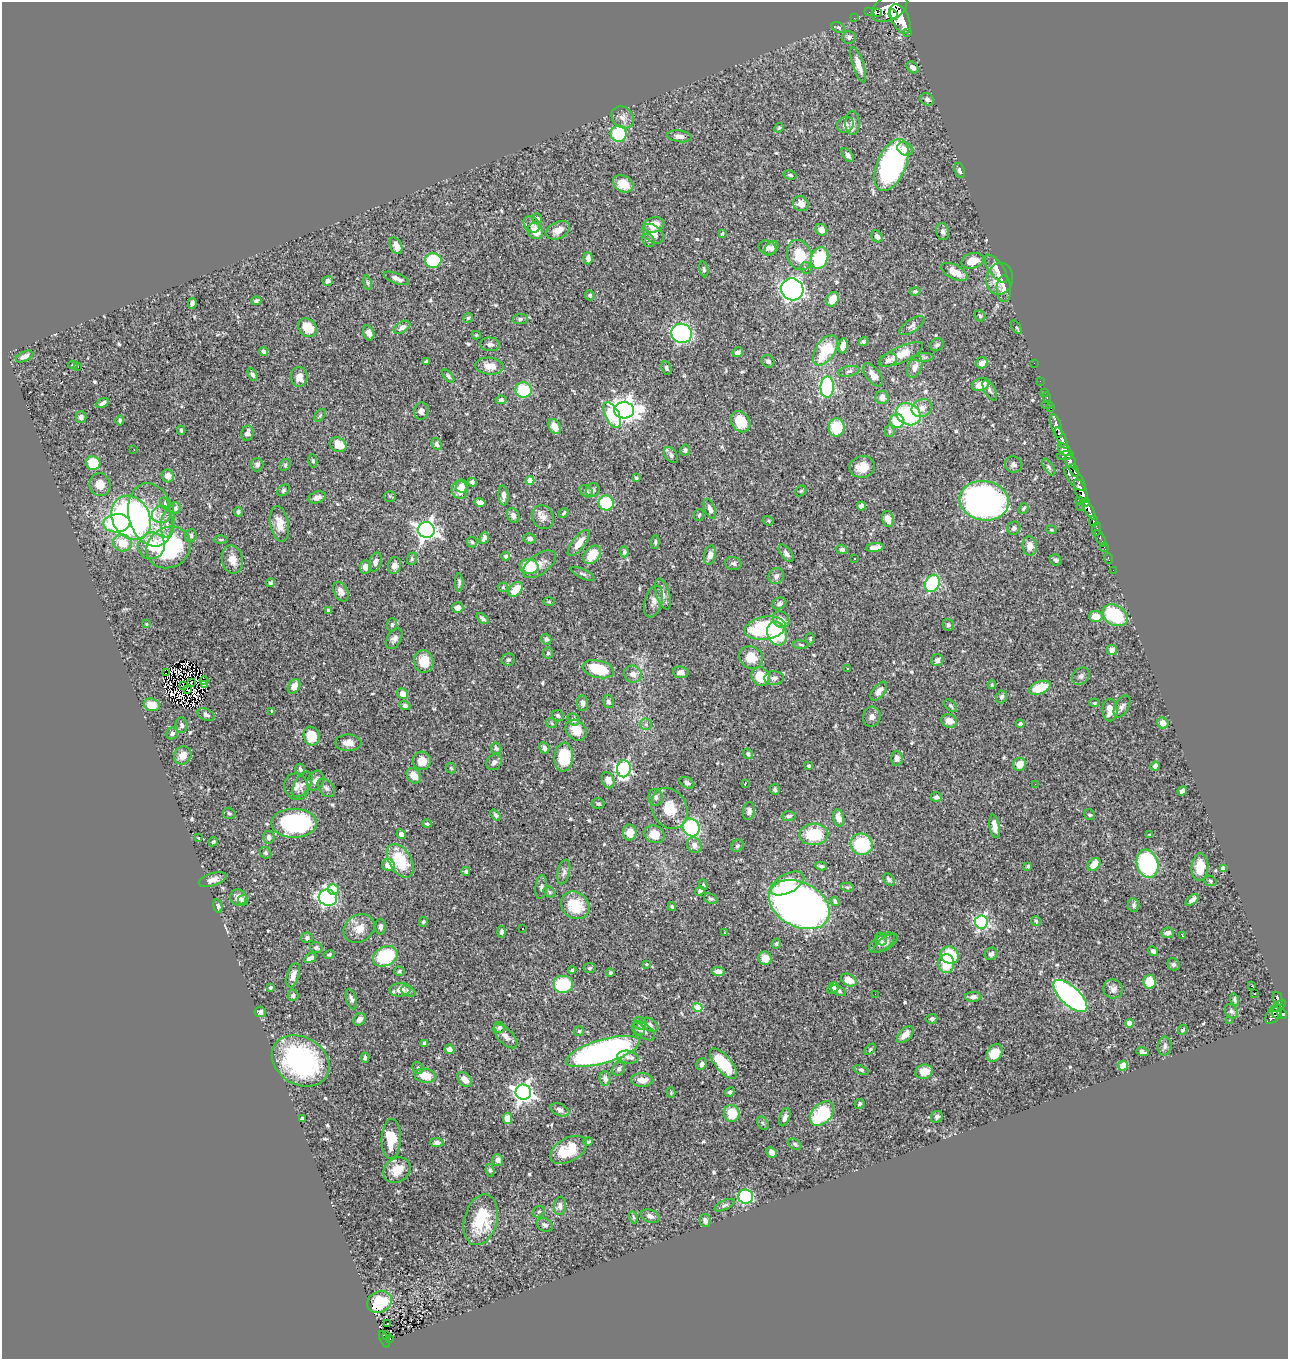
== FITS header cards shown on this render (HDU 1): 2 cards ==
NAXIS1  =                 1286
NAXIS2  =                 1357

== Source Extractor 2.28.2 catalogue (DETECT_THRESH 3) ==
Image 1286 x 1357 px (HDU 1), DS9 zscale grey, 1 PNG px = 1 image px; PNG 1290 x 1361 px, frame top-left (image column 1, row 1357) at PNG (2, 2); each listed source drawn as its Kron ellipse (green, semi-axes under 4 px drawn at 4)
Background 0.875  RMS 0.02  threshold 0.0586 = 3 sigma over >= 5 px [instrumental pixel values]
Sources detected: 590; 3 with non-positive FLUX_AUTO (blend fragments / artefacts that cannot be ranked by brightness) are neither listed nor drawn; of the other 587, the 500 brightest by FLUX_AUTO listed and drawn (87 fainter detections omitted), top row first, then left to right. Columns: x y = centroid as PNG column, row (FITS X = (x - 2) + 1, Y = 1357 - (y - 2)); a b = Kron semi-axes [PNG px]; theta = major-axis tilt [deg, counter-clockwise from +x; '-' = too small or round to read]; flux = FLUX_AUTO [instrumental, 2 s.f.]
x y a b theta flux
889 8 19 12 30 4000
869 12 2 2 - 9.2
877 13 3 2 - 260
893 15 5 3 - 600
854 18 2 2 - 7.7
900 19 16 8 -64 2900
838 27 7 5 -28 2.5
908 32 3 3 - 68
849 37 7 6 - 3.5
858 65 18 5 -72 14
913 67 7 5 -41 5.5
927 99 7 6 - 3.6
623 117 12 10 -43 8.4
853 123 12 7 -90 6.7
845 125 8 7 - 6.7
779 128 5 4 - 1.7
619 134 8 8 - 74
679 136 12 6 -8 6.7
905 149 8 6 -27 7.2
848 155 8 4 -52 4.7
891 165 27 14 67 300
960 170 8 5 -72 4.2
790 175 6 4 -15 2.3
623 184 10 8 -28 18
801 204 8 7 - 10
537 218 5 5 - 3.2
532 224 9 7 -45 5.2
654 225 10 7 16 17
558 230 12 8 27 13
821 230 6 5 - 9.7
535 231 8 7 - 24
943 231 9 6 -76 3.9
653 234 12 8 -38 9.8
722 234 3 3 - 2.6
877 236 6 5 - 4.7
649 240 7 6 - 3.8
396 246 9 5 -65 11
767 248 9 7 -21 7.8
771 248 8 6 48 4.5
799 255 15 12 -68 38
588 258 6 4 -85 7.3
820 258 11 8 68 86
433 260 8 7 - 61
973 261 11 7 15 18
806 268 6 5 - 2.4
704 269 8 4 -80 2.3
996 269 16 7 -55 12
954 272 15 7 -27 18
397 278 13 5 -22 6.5
1000 279 16 13 78 19
328 281 5 5 - 3.7
367 283 7 3 -81 1.8
792 289 11 10 - 520
1004 289 13 7 -89 8.9
915 291 5 4 - 2.2
590 295 5 4 - 3.3
833 299 7 6 - 20
256 301 5 4 - 2.6
192 303 5 4 - 4.6
980 316 6 5 - 2.6
468 318 5 4 - 1.9
520 319 7 5 10 2.7
912 326 14 6 34 5.4
402 327 9 5 32 6.1
1016 327 8 4 -56 1.8
308 328 10 8 -44 29
369 333 8 5 -69 6.8
682 333 10 9 - 240
476 335 4 3 - 1.6
864 341 5 4 - 2.4
490 344 10 7 -4 4.8
937 345 7 6 - 3.7
843 346 7 4 83 11
825 350 17 9 55 55
264 351 4 4 - 3.8
738 352 5 4 - 5
901 354 24 8 24 21
25 356 9 5 24 5.7
923 357 10 4 3 2.6
888 360 9 6 19 4.7
768 361 6 6 - 4.8
426 362 4 3 - 2.6
982 363 6 5 - 9.1
1034 363 2 2 - 9.6
73 365 4 4 - 1.6
489 366 14 8 -5 16
78 367 2 2 - 19
915 367 11 7 70 9
666 368 7 4 -67 3.2
849 371 11 5 12 3.5
253 375 7 4 -63 3.3
873 375 13 7 -52 8.8
448 376 8 4 -49 2.8
299 377 10 8 89 12
1040 381 2 2 - 9.5
981 385 9 6 21 20
827 387 10 6 89 140
523 390 8 7 - 56
990 390 11 5 -60 3.7
1044 392 3 3 - 18
1047 397 5 3 - 22
882 398 6 6 - 7.9
501 400 5 4 - 4.1
102 403 7 3 31 3.9
1047 404 6 2 0 28
922 408 11 8 27 8.6
1050 408 3 2 - 25
624 410 10 8 -2 1100
421 411 8 7 - 5.3
908 414 13 10 -30 98
320 415 7 4 54 2
612 415 14 7 -64 75
81 417 5 5 - 4
120 420 5 4 - 2.4
897 421 7 7 - 41
741 422 11 9 -57 34
1056 426 12 5 -72 1200
555 427 8 5 -61 13
837 427 9 8 - 45
181 430 5 3 - 1.6
890 431 5 5 - 2.5
248 433 7 6 - 6.4
1061 438 11 4 -66 1000
437 444 6 5 - 3.7
338 445 8 7 - 21
134 449 3 2 - 2.6
685 450 5 5 - 2.8
1065 450 7 5 -40 220
671 455 9 6 -55 4
1065 456 8 3 7 320
313 461 6 4 -80 2.2
1070 461 7 5 -59 560
93 463 7 7 - 39
1014 464 9 8 - 4.3
257 465 6 6 - 4.3
285 465 6 4 62 2.2
862 467 13 11 14 18
1049 467 10 4 -57 3
1074 470 6 3 -68 270
168 476 6 6 - 11
636 478 4 4 - 2
1075 478 15 6 -51 980
530 481 4 4 - 26
472 482 4 3 - 2.8
100 485 11 10 - 14
462 486 6 5 - 7.6
283 490 7 5 40 2.3
460 490 9 8 - 17
593 490 7 6 - 4.4
586 491 7 5 -33 2.7
801 491 6 5 - 1.8
1081 491 13 5 -68 1800
503 495 10 5 -86 6.4
390 496 6 5 - 1.7
317 497 9 5 18 6.1
1079 500 3 2 - 96
984 501 25 19 -9 480
480 502 5 4 - 6.9
1086 502 4 4 - 400
165 503 6 3 -71 1.7
606 503 7 7 - 70
861 506 4 4 - 6.6
1081 506 2 2 - 12
175 508 6 6 - 5.2
710 509 10 5 -68 5.6
1023 509 6 4 51 2.2
1089 510 11 4 -60 760
238 512 5 4 - 2.6
564 513 5 3 - 2.3
161 514 9 8 - 7.9
151 515 32 22 -76 78
513 515 7 6 - 5.3
699 515 6 5 - 2.1
543 517 12 10 -58 8.7
131 518 23 18 -62 410
888 519 8 6 -76 14
768 521 6 4 -20 1.7
1094 521 5 3 - 170
117 523 13 9 5 100
167 524 13 6 87 7.9
280 524 18 9 -79 18
1014 528 7 6 - 4.1
1096 529 7 3 85 120
426 530 8 8 - 640
1051 530 5 4 - 1.8
191 536 6 6 - 4.3
484 538 6 4 67 5.1
1100 538 9 3 -61 66
221 539 7 3 0 1.7
530 539 6 5 - 4
472 542 5 5 - 2.4
655 542 7 4 86 2.2
122 543 9 8 - 28
579 543 16 6 52 15
152 546 14 13 - 33
1030 546 9 7 -85 11
169 547 23 20 32 170
875 547 9 4 8 9.5
1104 548 4 2 - 12
842 549 6 4 -20 3.1
624 552 5 4 - 3.5
786 553 10 5 -53 4.6
592 555 10 7 50 29
710 555 9 6 76 7.5
506 556 4 4 - 1.8
854 558 3 3 - 3
232 559 14 10 -79 14
412 559 6 5 - 2.3
1108 559 5 3 - 19
1056 560 6 5 - 2.8
375 562 9 6 73 5.2
733 563 8 6 -12 3.7
539 564 19 10 37 13
394 565 8 6 73 7.8
365 567 6 5 - 8.4
529 567 9 7 -6 50
1113 570 2 2 - 10
583 574 13 5 -24 3.8
776 576 8 7 - 5
459 582 9 4 90 3
271 583 4 4 - 2.3
932 583 9 7 61 120
503 587 5 5 - 1.6
516 589 8 6 49 23
341 592 10 7 -64 8.5
663 594 16 6 -73 8.1
549 602 6 4 0 1.7
653 602 16 9 73 8.5
779 603 7 5 30 4.3
458 608 5 5 - 6.1
329 610 4 4 - 2.6
1115 615 13 9 -32 96
1096 616 7 5 -4 15
482 618 7 3 -39 3.2
781 619 9 7 -49 12
146 624 3 3 - 1.8
392 625 7 5 86 2.5
948 625 6 5 - 2.8
765 628 20 11 9 110
777 633 12 9 -70 73
810 638 6 4 -90 1.6
394 639 11 7 59 6.1
546 639 5 5 - 3.8
801 645 8 3 -6 1.8
1112 650 5 5 - 6.5
548 653 5 5 - 3
751 657 12 11 - 22
508 660 7 6 - 2.9
937 660 6 5 - 4
424 662 11 9 -77 26
598 669 16 8 -13 53
847 669 3 2 - 1.7
681 672 8 5 -5 7.2
166 673 2 2 - 2.5
633 674 9 8 - 9.5
1081 676 9 7 44 4.6
761 677 9 8 - 34
774 678 10 7 3 5.5
204 681 4 2 - 3.5
191 683 3 2 - 1.7
205 685 4 3 - 6.4
992 685 4 3 - 1.8
183 686 3 2 - 1.9
294 686 8 5 62 11
1040 688 11 6 21 41
188 690 3 2 - 2.7
879 691 11 6 51 8.4
403 694 5 5 - 10
1002 697 6 5 - 3.5
608 702 6 5 - 4
583 703 8 5 -87 4.8
1094 703 5 4 - 1.7
152 705 8 6 -18 21
405 706 5 4 - 3.7
951 706 7 4 -44 2.3
1122 707 12 6 60 5.2
1110 710 11 7 -90 16
272 711 4 3 - 1.8
206 715 9 5 -24 3.8
558 716 6 5 - 3.1
872 717 10 8 74 5.6
574 719 6 5 - 4.8
949 721 8 7 - 11
552 723 6 4 -40 1.8
1163 723 6 5 - 11
646 724 6 5 - 2.7
1020 724 4 3 - 2.9
182 725 7 6 - 3.8
576 730 12 9 -43 19
172 733 6 5 - 3.7
312 736 9 8 - 33
348 743 13 8 0 11
496 748 6 5 - 3.5
544 748 6 5 - 4.9
748 754 5 4 - 3
183 755 9 8 - 13
564 757 14 9 87 53
897 758 7 5 -88 5.9
422 761 9 9 - 16
494 762 8 7 - 5.2
1020 764 6 6 - 17
809 766 3 3 - 2.2
1155 766 4 4 - 4.1
451 768 5 5 - 1.9
300 769 5 4 - 2.4
624 769 8 7 - 230
414 776 8 6 -53 17
608 780 8 6 -67 9.3
316 781 10 7 62 6.9
687 783 8 5 -28 3.4
302 784 14 7 58 6.5
745 784 3 2 - 2.1
1035 784 3 2 - 2
297 787 13 12 - 8.6
326 788 10 7 -50 4.6
775 789 5 5 - 2.8
1182 791 5 4 - 4.2
656 797 8 7 - 4.3
936 797 6 4 0 4
598 804 6 5 - 2.8
669 808 21 17 -63 32
749 811 9 6 80 5.2
229 813 6 5 - 2.4
496 815 6 4 -51 2.5
1090 815 6 5 - 2.5
789 816 7 5 3 3.4
839 818 9 5 -78 12
294 823 23 14 1 170
427 824 5 3 - 1.9
995 826 12 5 -81 11
691 828 9 8 - 140
630 832 8 7 - 18
401 834 5 4 - 5.8
654 834 10 8 -24 21
814 834 14 10 2 49
1150 835 4 3 - 1.6
198 837 3 3 - 15
269 837 6 5 - 4.4
213 842 5 4 - 2.3
862 844 11 10 - 74
694 845 8 7 - 6.9
737 846 6 5 - 2.6
266 853 6 5 - 2.5
400 861 18 11 -59 57
1094 864 7 5 48 17
1147 864 14 10 -72 200
388 865 6 6 - 18
821 866 6 4 -12 2.7
1028 866 4 4 - 1.7
1200 867 14 8 85 23
1223 868 4 4 - 9.6
466 871 4 4 - 2.1
564 872 12 6 77 4.7
213 880 14 6 18 8.3
889 880 7 5 -52 3.2
1210 881 6 5 - 2
787 883 18 9 28 39
703 885 5 4 - 1.7
541 887 12 6 85 3.9
847 887 6 4 -11 2.1
333 889 5 5 - 37
700 891 5 4 - 4.8
549 892 6 5 - 1.9
238 897 8 8 - 10
328 898 9 8 - 290
711 899 7 4 -25 2.6
243 900 5 5 - 4.7
1192 900 8 4 39 5.3
835 901 5 3 - 2.7
575 905 15 13 -39 42
799 905 32 22 -28 940
1134 905 7 5 -79 3.3
218 906 7 4 -79 3.1
672 907 4 4 - 2.3
1036 921 5 5 - 1.8
423 922 5 4 - 2
981 922 6 6 - 250
381 927 8 5 -90 4.7
359 928 16 13 34 18
523 928 3 2 - 3.1
502 932 6 4 -87 3.1
724 933 3 2 - 2
1168 933 6 5 - 5.8
1182 935 3 2 - 1.7
307 938 5 5 - 2.7
881 939 6 5 - 3.1
776 943 5 4 - 1.6
882 943 15 7 33 6
886 943 14 6 34 4.7
316 948 6 5 - 2.8
1153 951 5 4 - 4
991 954 7 6 - 4.3
329 955 5 4 - 2
950 955 9 8 - 68
385 956 13 9 27 85
310 958 6 4 33 5.9
765 958 7 6 - 16
646 964 4 3 - 2.4
946 964 9 8 - 31
1174 964 6 6 - 3.3
590 968 6 5 - 2.2
572 970 4 4 - 1.8
399 971 5 4 - 2.1
718 971 6 4 -8 6.8
610 973 4 4 - 2.1
293 975 12 6 72 10
849 980 8 6 -27 17
1150 982 7 6 - 28
563 985 10 9 - 68
1252 986 3 3 - 11
270 988 4 3 - 2.3
833 988 6 5 - 5.3
1113 989 10 9 - 6.6
400 990 10 7 7 11
408 991 8 5 -27 2.5
839 991 8 4 -28 2.7
875 994 2 2 - 2.7
1254 994 3 2 - 1.6
293 995 6 5 - 3.1
1070 996 21 9 -43 400
973 997 8 5 2 5.3
351 999 10 5 -74 3.8
1234 999 6 4 -75 2.6
1278 999 7 4 -76 200
1278 1006 8 3 34 190
698 1008 5 4 - 51
1231 1011 8 5 -56 3.2
260 1012 5 5 - 4
1277 1013 6 4 -66 230
1273 1014 11 6 57 410
1282 1014 5 4 - 360
360 1019 7 5 43 6.7
932 1019 5 5 - 3.6
1229 1020 3 2 - 2
640 1023 6 6 - 6.3
1129 1023 4 4 - 12
650 1025 9 6 -29 5
500 1027 5 5 - 5.3
639 1029 7 5 -43 2.3
1183 1030 5 4 - 2
579 1031 5 5 - 1.8
644 1031 13 7 -39 6
905 1035 10 6 46 11
506 1036 15 7 -45 8.8
425 1043 4 4 - 7.1
1165 1046 9 7 83 4.6
449 1049 5 4 - 9
870 1049 7 4 45 1.9
603 1051 38 11 16 510
1142 1052 6 3 -15 3.1
995 1053 9 7 58 19
628 1057 10 6 -9 5.8
365 1058 5 3 - 2.8
301 1061 30 23 -30 220
702 1064 6 5 - 4.3
723 1064 19 8 -50 54
1123 1066 5 5 - 19
418 1068 6 5 - 2.4
619 1069 7 6 - 3.9
861 1070 8 4 -18 2.3
924 1072 9 7 14 17
425 1076 11 7 -10 25
605 1078 7 5 -85 6.5
465 1080 9 6 -47 12
642 1080 11 6 -1 13
523 1092 8 7 - 650
730 1092 5 4 - 2.8
671 1093 5 4 - 1.7
859 1104 5 5 - 2.5
560 1110 10 5 -23 5.2
732 1113 8 8 - 29
822 1113 14 9 46 89
785 1117 9 5 70 5.8
937 1117 6 5 - 3.2
507 1118 5 4 - 15
302 1119 4 3 - 3.6
763 1123 7 5 -58 2.6
391 1139 20 9 88 39
588 1141 5 4 - 2.6
437 1142 7 4 -1 4.5
795 1144 7 5 -36 2.5
569 1150 20 12 28 43
771 1152 5 4 - 6.7
498 1160 6 5 - 4.8
397 1170 14 11 33 22
490 1170 6 4 -79 2.3
746 1197 7 7 - 110
725 1205 11 4 25 3.4
560 1206 9 6 83 4.8
539 1212 6 5 - 2.6
650 1216 10 6 -20 6.5
633 1217 6 4 -70 1.9
481 1220 26 16 75 57
705 1220 7 5 -80 4.6
545 1225 8 6 -26 4.1
380 1302 13 10 30 57
387 1324 3 2 - 3.1
387 1336 4 3 - 25
390 1338 3 2 - 16
385 1339 9 3 -66 120
At the frame edge (FLAGS 8, measured only in part): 1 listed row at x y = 889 8
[87 fainter detections neither listed nor drawn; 3 non-positive-flux detections neither listed nor drawn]